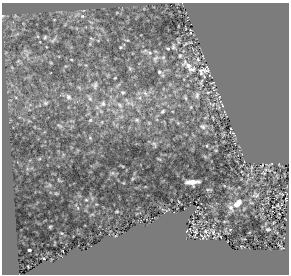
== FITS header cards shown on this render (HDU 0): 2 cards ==
NAXIS1  =                  287
NAXIS2  =                  272

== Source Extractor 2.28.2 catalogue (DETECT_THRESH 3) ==
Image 287 x 272 px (HDU 0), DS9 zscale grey, 1 PNG px = 1 image px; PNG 291 x 276 px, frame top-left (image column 1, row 272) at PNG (2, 3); no overlay
Background -0.00103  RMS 4.7e-04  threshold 0.0014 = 3 sigma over >= 5 px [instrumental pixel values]
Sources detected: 58; all 58 listed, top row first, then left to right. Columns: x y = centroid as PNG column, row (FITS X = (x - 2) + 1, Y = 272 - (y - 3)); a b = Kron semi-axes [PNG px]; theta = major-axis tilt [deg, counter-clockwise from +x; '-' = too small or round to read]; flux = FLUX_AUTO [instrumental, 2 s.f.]
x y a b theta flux
82 16 5 5 - 0.05
45 37 6 4 73 0.038
91 38 6 3 -20 0.031
53 40 13 4 36 0.07
127 40 5 3 - 0.026
186 44 7 3 36 0.031
120 47 4 3 - 0.031
173 47 7 5 -79 0.058
168 48 4 3 - 0.032
149 53 7 5 -21 0.083
180 56 5 4 - 0.041
163 57 6 5 - 0.056
155 58 11 6 61 0.11
198 59 6 5 - 0.059
18 61 6 4 44 0.043
188 66 17 8 -17 0.22
130 68 7 5 -31 0.041
192 69 10 6 16 0.1
205 70 9 7 13 0.12
159 72 6 5 - 0.054
201 72 9 5 -74 0.085
115 78 4 2 - 0.02
201 82 12 5 67 0.089
95 85 10 8 72 0.12
123 92 5 5 - 0.05
208 92 5 3 - 0.026
145 93 9 4 -54 0.087
197 95 9 6 83 0.099
68 97 9 7 -71 0.11
90 98 10 5 -60 0.084
140 98 6 4 -72 0.064
185 98 7 4 -70 0.042
45 103 7 5 14 0.068
103 103 10 8 68 0.15
132 104 7 4 -71 0.068
120 105 10 6 -52 0.12
163 111 7 5 35 0.057
90 120 6 5 - 0.046
137 120 7 5 -1 0.064
60 126 8 4 -30 0.053
203 126 9 7 -14 0.1
233 133 5 3 - 0.03
154 144 8 5 -59 0.052
264 173 4 3 - 0.029
192 182 12 4 2 0.27
256 195 10 6 11 0.075
286 199 3 2 - 0.02
86 200 4 3 - 0.024
237 203 10 6 42 0.27
278 205 6 3 72 0.035
231 208 11 6 -60 0.11
50 227 4 2 - 0.025
268 229 6 4 8 0.041
206 231 6 5 - 0.069
195 232 7 3 81 0.05
213 232 8 5 -89 0.084
203 237 6 4 -49 0.041
29 250 3 3 - 0.036